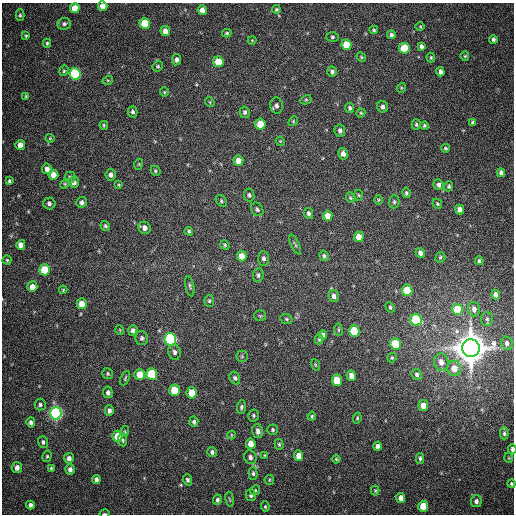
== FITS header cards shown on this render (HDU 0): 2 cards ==
NAXIS1  =                  512
NAXIS2  =                  512

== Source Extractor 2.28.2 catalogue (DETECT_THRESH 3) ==
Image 512 x 512 px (HDU 0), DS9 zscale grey, 1 PNG px = 1 image px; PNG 516 x 516 px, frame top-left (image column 1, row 512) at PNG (2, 3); each listed source drawn as its Kron ellipse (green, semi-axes under 4 px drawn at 4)
Background 361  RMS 8.5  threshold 25.6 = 3 sigma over >= 5 px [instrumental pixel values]
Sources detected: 191; all 191 listed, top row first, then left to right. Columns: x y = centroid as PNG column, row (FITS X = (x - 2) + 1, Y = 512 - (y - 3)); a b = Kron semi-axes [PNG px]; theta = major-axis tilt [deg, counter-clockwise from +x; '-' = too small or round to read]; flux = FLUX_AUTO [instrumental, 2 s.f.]
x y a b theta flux
103 6 5 4 - 4.8e+03
75 8 5 5 - 8.6e+03
276 9 4 3 - 7.0e+02
202 10 5 4 - 4.4e+03
20 15 6 4 89 8.6e+02
145 23 5 5 - 2.1e+04
64 24 7 6 - 1.4e+03
420 27 4 3 - 4.8e+02
374 30 4 3 - 6.8e+02
165 31 5 4 - 3.9e+03
227 33 4 3 - 8.2e+02
391 35 4 4 - 1.5e+03
26 36 4 3 - 6.4e+02
332 37 6 5 - 1.0e+03
493 39 4 4 - 1.4e+03
252 40 4 4 - 5.4e+02
47 43 4 4 - 7.6e+02
346 45 5 5 - 1.5e+04
421 46 4 4 - 1.4e+03
404 48 5 5 - 2.6e+04
465 56 5 4 - 7.0e+02
361 57 5 4 - 6.6e+02
431 57 5 4 - 7.0e+02
176 60 6 4 80 1.8e+03
218 62 5 5 - 1.2e+04
158 66 5 5 - 7.9e+02
64 71 5 4 - 7.9e+02
332 71 5 4 - 1.4e+03
440 72 4 4 - 2.2e+03
75 74 6 5 - 7.5e+04
108 80 5 3 - 6.1e+02
401 88 5 3 - 5.4e+02
164 92 5 4 - 6.2e+02
26 96 4 3 - 5.9e+02
306 100 6 4 28 7.9e+02
210 102 5 4 - 6.4e+02
277 105 8 6 -85 2.1e+03
382 107 6 5 - 1.8e+03
350 108 5 4 - 1.1e+03
133 112 6 4 -75 1.3e+03
245 112 6 5 - 1.3e+03
361 113 4 4 - 6.2e+02
293 121 5 4 - 6.3e+02
472 122 4 4 - 9.0e+02
260 124 5 5 - 1.2e+04
104 125 4 3 - 6.9e+02
416 125 5 4 - 9.5e+02
424 125 4 4 - 8.0e+02
340 131 6 5 - 1.7e+03
50 138 4 4 - 5.8e+02
280 141 5 3 - 5.3e+02
20 145 5 5 - 3.7e+03
445 148 4 3 - 7.8e+02
343 154 6 5 - 2.7e+03
238 161 5 5 - 5.0e+03
139 164 5 3 - 5.3e+02
47 169 5 5 - 2.8e+03
155 171 5 4 - 8.0e+02
501 173 4 4 - 2.3e+03
53 175 5 5 - 5.9e+03
110 175 6 5 - 1.7e+03
70 177 5 5 - 1.1e+03
9 181 4 3 - 1.0e+03
74 182 5 5 - 2.5e+03
65 184 5 4 - 6.4e+02
119 185 4 3 - 6.1e+02
438 185 5 5 - 1.9e+03
449 186 5 4 - 9.7e+02
406 193 5 4 - 9.6e+02
249 195 6 5 - 1.2e+03
359 195 5 3 - 6.4e+02
350 198 5 4 - 7.2e+02
378 200 5 3 - 5.3e+02
221 201 6 4 -45 8.8e+02
82 202 5 5 - 1.9e+03
394 202 7 5 89 1.1e+03
49 203 6 6 - 1.5e+03
437 204 5 3 - 7.6e+02
257 209 7 5 -56 1.2e+03
460 209 5 4 - 3.3e+03
309 213 5 4 - 1.4e+03
328 216 5 5 - 5.5e+03
105 226 5 4 - 8.8e+02
145 228 6 6 - 2.9e+03
189 231 4 4 - 7.8e+02
359 237 5 5 - 7.5e+03
295 244 11 3 -64 8.8e+02
21 245 5 4 - 4.0e+03
225 245 5 4 - 7.9e+02
420 253 5 4 - 2.4e+03
242 256 5 5 - 6.3e+03
324 256 5 4 - 1.2e+03
440 257 5 5 - 9.1e+02
264 258 7 5 -86 1.7e+03
7 260 4 4 - 6.8e+02
479 261 4 4 - 1.1e+03
45 270 5 5 - 1.8e+04
258 275 7 5 82 1.3e+03
190 286 10 3 -79 1.1e+03
32 287 5 5 - 5.3e+03
63 290 4 4 - 5.5e+02
407 290 6 5 - 2.1e+04
495 295 5 4 - 2.1e+03
334 296 6 5 - 2.1e+03
209 301 6 5 - 9.7e+02
82 304 5 5 - 7.0e+03
390 307 5 4 - 8.1e+02
474 309 7 6 - 3.1e+03
457 310 5 5 - 2.0e+04
260 316 6 5 - 7.2e+02
286 319 6 5 - 8.1e+02
487 319 7 6 - 1.2e+03
416 320 6 5 - 3.4e+04
120 330 5 3 - 4.4e+02
133 330 5 4 - 1.9e+03
338 330 6 3 -82 6.7e+02
354 331 6 5 - 2.7e+04
323 335 4 4 - 1.5e+03
142 338 7 6 - 1.5e+03
170 339 6 5 - 1.1e+05
319 339 5 4 - 7.7e+02
507 343 7 6 - 2.1e+03
395 344 6 5 - 2.4e+04
471 348 9 9 - 1.8e+06
174 352 8 6 -75 2.0e+03
242 356 6 5 - 9.0e+02
392 358 5 4 - 6.9e+02
441 362 9 7 -76 4.3e+03
315 365 6 3 -71 5.6e+02
454 368 7 7 - 6.8e+03
108 374 6 5 - 9.6e+02
152 374 6 5 - 3.1e+04
417 374 6 5 - 1.3e+03
140 375 5 5 - 9.0e+03
351 376 5 4 - 3.8e+03
125 378 7 3 65 7.2e+02
235 378 7 5 -61 1.1e+03
337 380 5 5 - 1.7e+04
174 390 5 5 - 1.7e+04
108 392 6 5 - 1.9e+03
192 393 6 5 - 1.1e+04
40 404 6 5 - 1.2e+03
423 405 5 4 - 5.5e+03
241 407 7 4 82 1.2e+03
109 410 5 4 - 1.9e+03
56 413 6 5 - 2.0e+05
254 416 6 5 - 1.1e+03
312 416 4 4 - 6.7e+02
357 418 5 4 - 7.4e+02
31 422 5 4 - 1.7e+03
194 422 5 4 - 1.3e+03
273 430 5 5 - 9.8e+02
125 431 5 3 - 5.5e+02
258 431 7 5 -77 2.7e+03
504 433 6 4 -89 1.1e+03
231 435 4 3 - 4.4e+02
117 436 5 5 - 9.3e+03
122 440 6 4 -81 1.0e+03
43 442 6 5 - 1.3e+03
251 444 5 4 - 6.3e+03
279 444 5 4 - 8.6e+02
378 446 4 4 - 2.2e+03
512 449 5 3 - 2.6e+03
212 452 5 4 - 1.5e+03
265 455 4 3 - 4.3e+02
47 456 6 4 74 8.3e+02
299 456 5 4 - 4.9e+03
250 457 7 6 - 2.1e+03
69 458 5 5 - 2.2e+03
420 458 5 3 - 1.1e+03
509 458 5 3 - 5.1e+02
336 459 4 4 - 6.5e+02
17 467 5 5 - 3.5e+03
51 468 4 3 - 7.1e+02
70 469 5 5 - 2.4e+03
253 473 6 4 -88 1.1e+03
96 479 4 4 - 1.6e+03
187 480 6 4 -71 1.2e+03
269 480 5 4 - 7.0e+02
512 484 4 4 - 8.8e+02
255 490 5 4 - 7.6e+02
375 491 5 4 - 6.4e+02
251 495 6 5 - 1.5e+03
401 498 5 4 - 4.0e+03
230 499 7 3 -80 7.4e+02
217 500 5 4 - 1.3e+03
476 501 6 5 - 1.9e+03
30 505 4 4 - 2.2e+03
423 506 5 5 - 1.1e+04
265 507 5 4 - 7.5e+02
105 514 5 2 - 8.8e+02
At the frame edge (FLAGS 8, measured only in part): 4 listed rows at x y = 103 6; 512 449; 512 484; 105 514